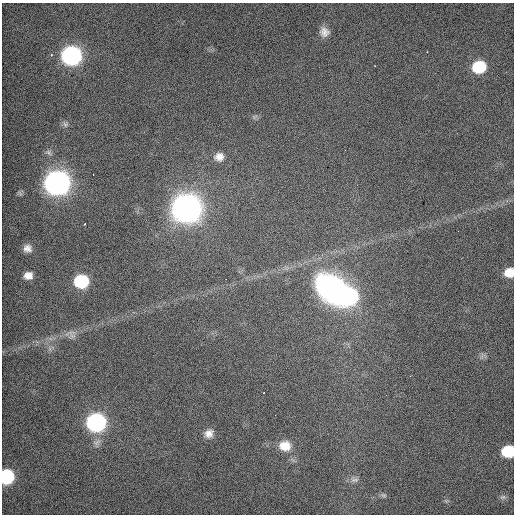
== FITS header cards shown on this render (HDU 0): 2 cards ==
NAXIS1  =                  512 / Axis length
NAXIS2  =                  512 / Axis length

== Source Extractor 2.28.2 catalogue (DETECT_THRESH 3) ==
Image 512 x 512 px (HDU 0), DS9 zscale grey, 1 PNG px = 1 image px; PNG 516 x 516 px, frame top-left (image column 1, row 512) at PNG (2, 3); no overlay
Background 497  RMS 2.8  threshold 8.34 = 3 sigma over >= 5 px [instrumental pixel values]
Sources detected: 23; all 23 listed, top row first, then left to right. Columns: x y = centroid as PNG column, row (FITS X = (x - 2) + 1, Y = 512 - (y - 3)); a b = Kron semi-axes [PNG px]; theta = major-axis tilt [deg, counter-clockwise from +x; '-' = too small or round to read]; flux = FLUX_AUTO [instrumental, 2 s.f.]
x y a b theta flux
324 32 16 14 -57 2200
71 56 11 10 - 64000
479 67 11 9 9 10000
65 124 8 7 - 520
219 157 12 10 8 1400
57 183 12 11 - 170000
20 193 9 9 - 650
186 208 13 12 - 280000
85 224 3 2 - 210
27 248 12 11 - 1500
509 273 8 8 - 2900
28 275 8 6 6 1400
81 281 10 9 - 14000
332 289 34 28 -42 38000
349 296 14 12 27 38000
72 334 14 9 -68 1000
96 423 11 10 - 57000
209 433 10 8 35 1200
285 446 12 10 -6 2500
508 451 9 8 - 9600
6 477 9 9 - 20000
355 480 12 6 5 750
384 495 8 5 -19 350
At the frame edge (FLAGS 8, measured only in part): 3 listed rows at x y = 509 273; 508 451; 6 477